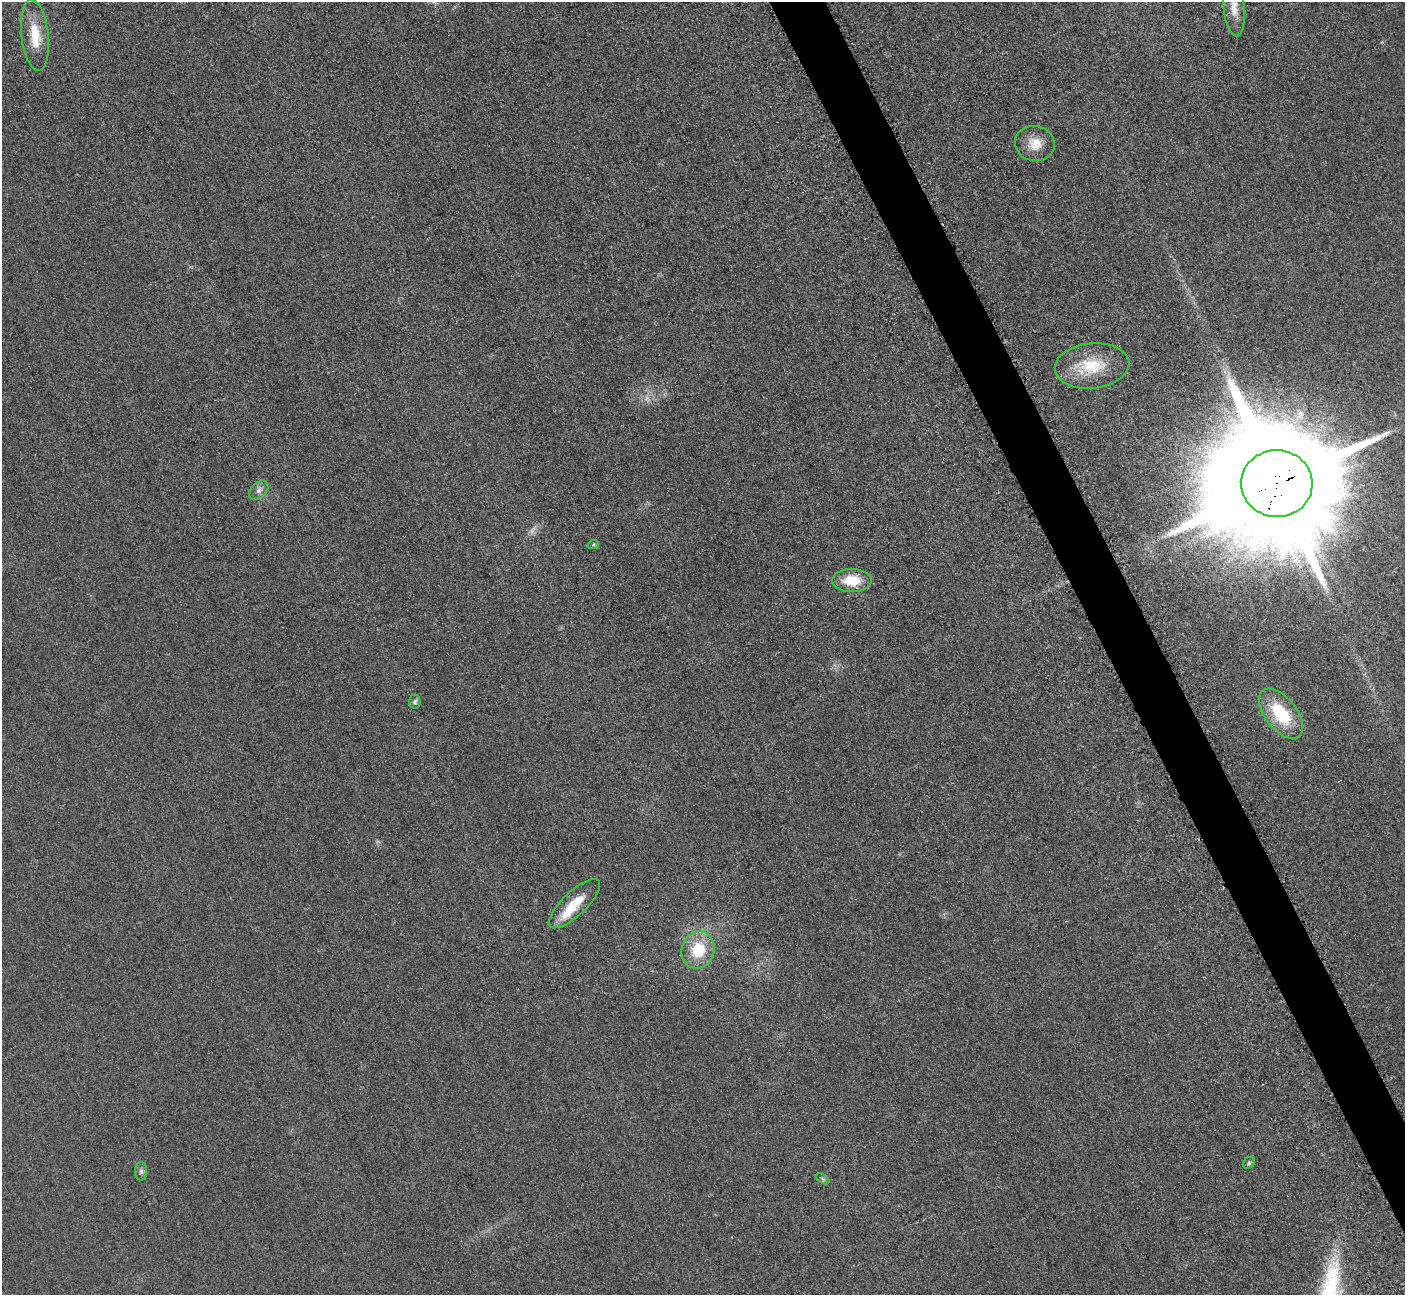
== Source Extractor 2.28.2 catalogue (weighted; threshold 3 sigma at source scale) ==
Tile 6 of 4 x 4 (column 2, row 2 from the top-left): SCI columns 1468-2870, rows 2779-4071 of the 5699 x 5664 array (HDU 1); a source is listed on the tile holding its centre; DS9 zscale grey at full resolution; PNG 1407 x 1297 px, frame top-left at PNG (2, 2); each listed source drawn as its Kron ellipse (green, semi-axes under 4 px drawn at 4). Shown black and unused: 4% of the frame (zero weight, under 3 of 5 exposures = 4% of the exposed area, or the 3 px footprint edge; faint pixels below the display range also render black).
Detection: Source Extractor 2.28.2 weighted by HDU 2 'WHT'; one run over the whole footprint, this tile lists its part. Background 0.0195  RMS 0.0051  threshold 0.0228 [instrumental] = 3 sigma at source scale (4.5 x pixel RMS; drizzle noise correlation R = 1.50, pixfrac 1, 0.05/0.05 arcsec/px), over >= 5 px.
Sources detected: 19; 2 too faint to see at this stretch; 1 inside a brighter object's white glare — neither listed nor drawn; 1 inside a brighter listed object's ellipse — not listed separately; the other 15 listed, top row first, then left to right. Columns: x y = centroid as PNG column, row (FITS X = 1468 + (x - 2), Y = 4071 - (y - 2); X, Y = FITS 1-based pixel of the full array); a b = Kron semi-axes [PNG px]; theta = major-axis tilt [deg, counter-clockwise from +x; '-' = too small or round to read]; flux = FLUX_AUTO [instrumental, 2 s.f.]
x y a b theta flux
1234 8 29 10 -84 7.2
35 35 36 13 -83 15
1035 144 20 17 -12 8.7
1092 366 37 22 6 23
1277 484 36 33 -3 22000
259 490 11 7 45 2.5
593 545 6 4 20 0.68
852 581 20 11 1 14
415 702 7 6 - 1.1
1281 714 29 16 -52 24
574 904 33 12 44 13
698 950 19 16 72 18
1249 1163 6 5 - 0.87
141 1171 9 6 90 1.5
823 1179 7 4 -32 0.88
Overlapping masked pixels (flux is a lower limit): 1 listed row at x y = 1277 484
Isophote crosses this tile's border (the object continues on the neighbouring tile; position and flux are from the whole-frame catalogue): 1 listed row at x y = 1234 8